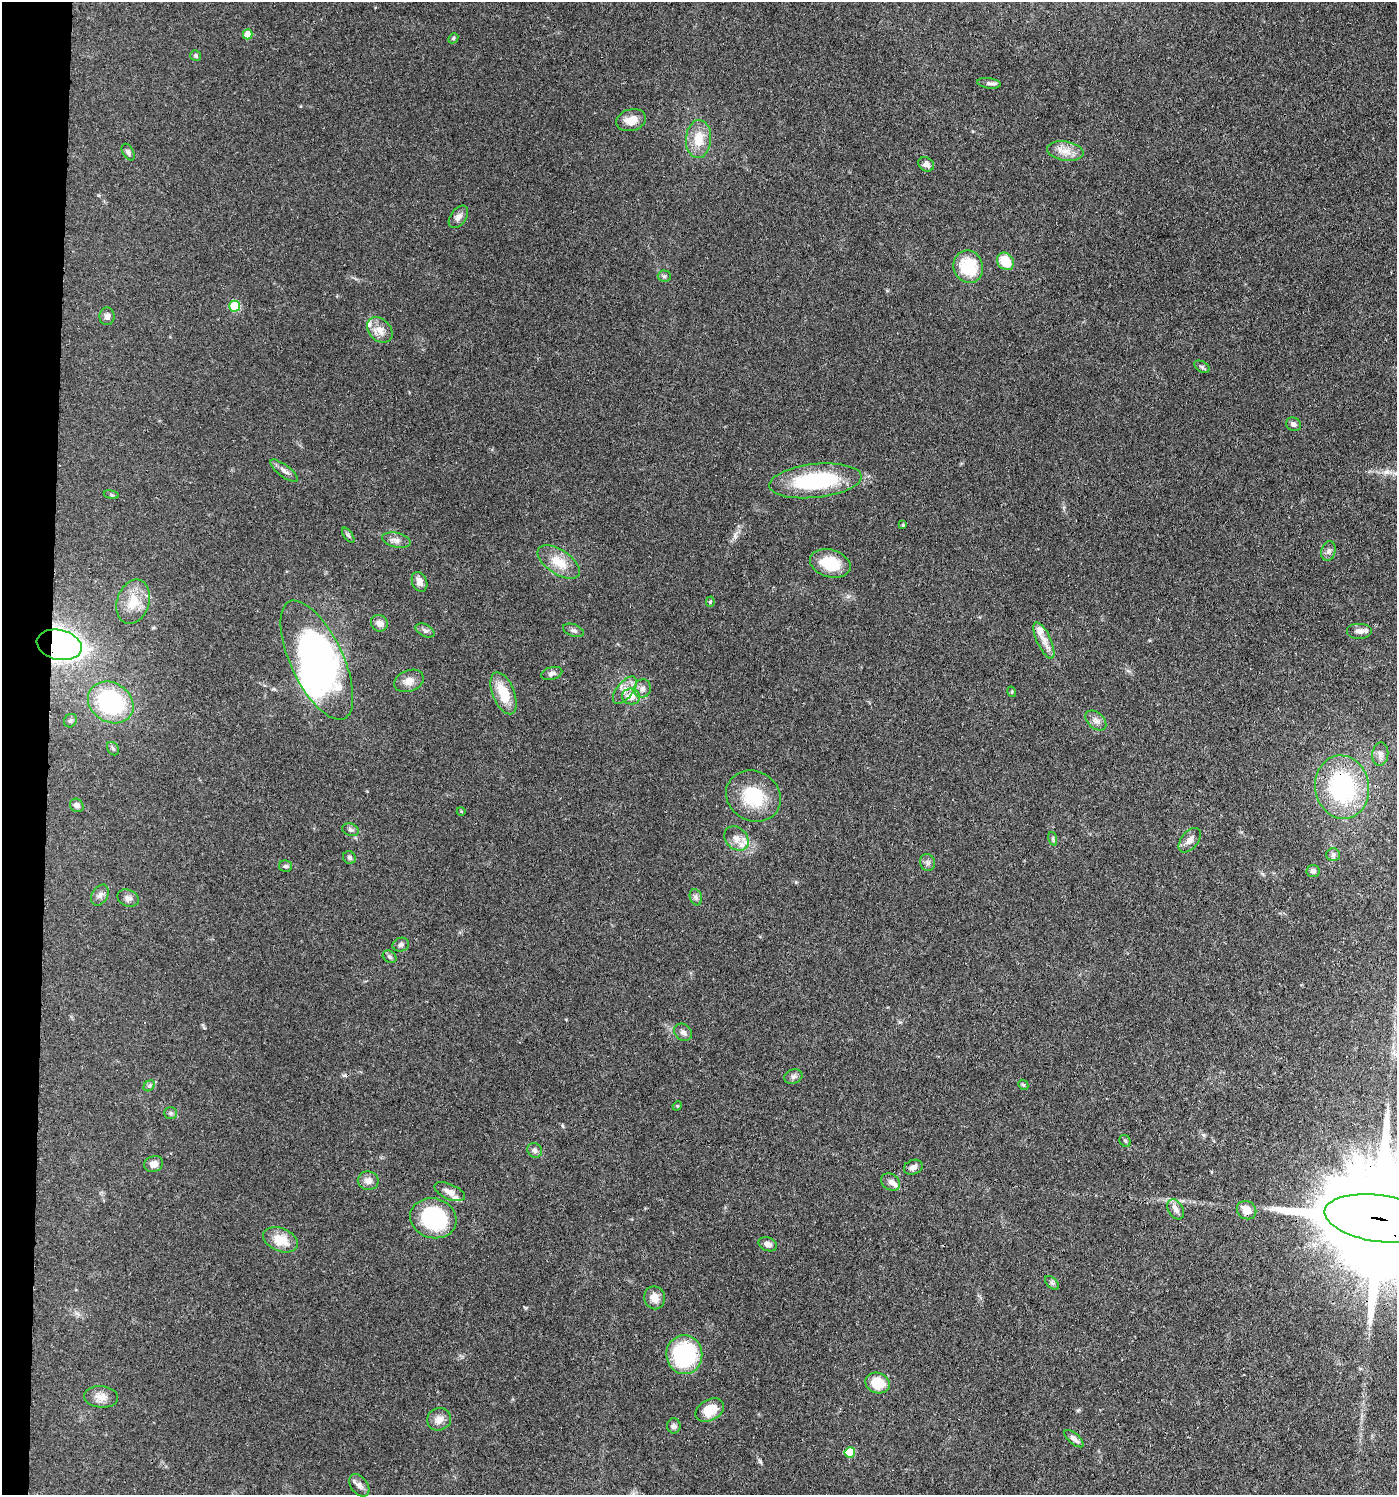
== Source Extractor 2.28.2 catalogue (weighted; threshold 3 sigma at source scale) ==
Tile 4 of 3 x 3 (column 1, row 2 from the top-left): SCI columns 284-1678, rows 1567-3059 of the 4642 x 4621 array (HDU 1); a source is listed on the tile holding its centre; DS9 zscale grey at full resolution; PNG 1399 x 1497 px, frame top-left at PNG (2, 2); each listed source drawn as its Kron ellipse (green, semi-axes under 4 px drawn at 4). Shown black and unused: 3% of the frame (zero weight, under 3 of 4 exposures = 9% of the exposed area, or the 3 px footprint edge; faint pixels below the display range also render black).
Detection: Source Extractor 2.28.2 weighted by HDU 2 'WHT'; one run over the whole footprint, this tile lists its part. Background 0.126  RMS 0.0054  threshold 0.0244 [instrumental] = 3 sigma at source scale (4.5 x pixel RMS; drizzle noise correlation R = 1.50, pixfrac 1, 0.05/0.05 arcsec/px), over >= 5 px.
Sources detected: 107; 2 inside a brighter object's white glare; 2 cosmic-ray / hot-pixel residue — neither listed nor drawn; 6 inside a brighter listed object's ellipse — not listed separately; the other 97 listed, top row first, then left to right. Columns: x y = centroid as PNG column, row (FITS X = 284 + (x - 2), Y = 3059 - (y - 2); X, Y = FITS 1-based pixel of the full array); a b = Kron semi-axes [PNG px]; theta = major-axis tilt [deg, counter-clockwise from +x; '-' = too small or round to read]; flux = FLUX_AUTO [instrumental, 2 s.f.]
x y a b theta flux
248 34 5 5 - 8.8
453 38 5 4 - 0.69
196 56 6 5 - 0.96
989 83 12 5 -8 1.9
631 120 15 10 16 5.9
698 139 19 12 87 11
1065 151 18 9 -10 6.1
128 152 9 5 -60 1.5
926 164 8 7 - 2.2
458 217 12 7 55 2.8
1005 261 9 7 -49 12
968 267 16 14 -71 23
664 276 6 5 - 1.1
235 306 5 5 - 27
107 316 9 7 89 2.3
380 330 14 11 -46 5.3
1202 367 8 5 -31 1.1
1293 424 8 6 -25 2
284 471 17 6 -37 2.6
815 481 46 17 6 52
111 495 8 4 -9 0.81
903 525 3 3 - 0.54
348 535 9 4 -54 1.1
396 540 14 7 -13 2.8
1328 551 10 7 74 2
559 562 24 12 -33 11
830 563 21 13 -16 16
419 582 10 7 -67 3.3
133 602 23 16 73 12
710 602 5 4 - 0.78
379 623 9 8 - 3.4
573 630 11 6 -19 1.7
425 631 10 6 -26 1.6
1359 631 13 8 0 2.6
1044 640 20 7 -65 5.1
59 645 23 15 -12 320
317 660 64 26 -65 110
552 673 11 6 15 1.9
409 681 15 10 21 4.5
642 689 9 8 - 2.3
625 690 16 8 52 4.8
1012 692 5 3 - 0.54
504 693 22 11 -68 14
631 697 9 8 - 5.6
111 702 24 19 -32 58
70 721 7 6 - 1.2
1096 721 12 7 -41 2.8
113 749 7 5 -55 1
1380 754 12 8 83 2.8
1342 787 32 27 -80 66
753 796 28 25 -30 24
77 805 7 6 - 2.3
461 811 4 3 - 0.4
350 830 8 6 -19 1.5
736 838 14 10 -44 5
1053 839 7 4 -73 1
1190 840 14 8 50 3.4
1333 855 6 6 - 1.4
349 858 7 6 - 1.3
927 863 8 7 - 1.6
286 866 7 5 -12 1.2
1313 871 6 6 - 1.9
100 895 11 8 59 2.6
696 897 8 6 -69 1.6
128 898 11 8 -21 2.4
401 945 8 6 18 1.6
390 957 7 5 -35 1.1
683 1032 9 8 - 2.2
793 1076 9 7 20 1.6
1023 1085 5 4 - 0.71
149 1086 6 5 - 1
677 1106 5 4 - 0.51
170 1113 6 5 - 1
1125 1141 6 5 - 0.9
535 1150 8 7 - 1.7
154 1164 10 8 23 3.8
913 1167 9 7 21 2.4
368 1181 10 9 - 3.5
891 1182 10 7 -33 2.3
450 1192 16 7 -23 3.8
1176 1209 11 7 -61 2.9
1246 1210 10 8 -33 5.7
433 1218 23 19 -16 49
1380 1218 56 23 -8 28000
281 1240 18 11 -23 12
768 1244 9 6 -22 2.5
1052 1283 8 5 -45 1.2
655 1298 11 10 - 5
684 1355 19 18 - 53
877 1383 12 10 -18 14
101 1397 17 11 -5 5
710 1410 15 10 29 12
439 1419 12 11 - 4.2
674 1426 7 6 - 1.7
1074 1439 12 5 -41 2.5
850 1452 5 5 - 15
359 1485 12 8 -53 2.7
Overlapping masked pixels (flux is a lower limit): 3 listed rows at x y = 59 645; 1342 787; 1380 1218
Isophote crosses this tile's border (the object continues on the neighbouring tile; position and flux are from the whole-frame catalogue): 1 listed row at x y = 1380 1218
Unlisted compact peaks at least as high as the median listed source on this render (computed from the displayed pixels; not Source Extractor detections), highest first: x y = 760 1461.